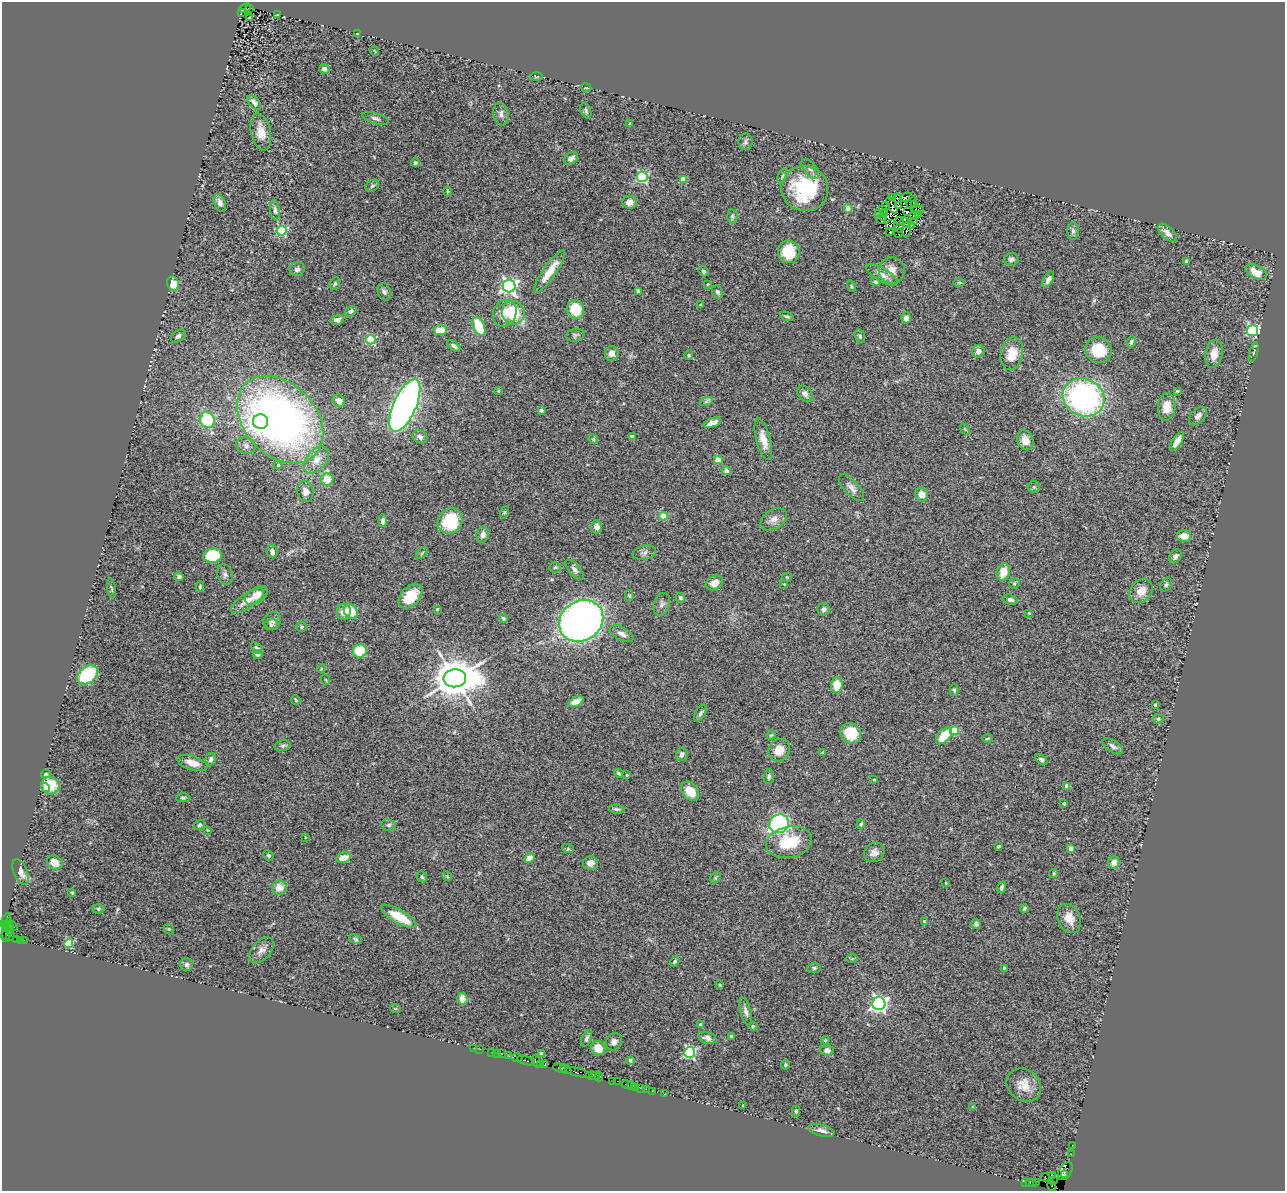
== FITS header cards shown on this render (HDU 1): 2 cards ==
NAXIS1  =                 1283
NAXIS2  =                 1189

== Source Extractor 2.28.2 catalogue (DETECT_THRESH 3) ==
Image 1283 x 1189 px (HDU 1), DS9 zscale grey, 1 PNG px = 1 image px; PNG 1287 x 1193 px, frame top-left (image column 1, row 1189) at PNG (2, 2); each listed source drawn as its Kron ellipse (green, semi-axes under 4 px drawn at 4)
Background 1.62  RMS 0.11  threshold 0.338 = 3 sigma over >= 5 px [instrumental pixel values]
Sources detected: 336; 8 with non-positive FLUX_AUTO (blend fragments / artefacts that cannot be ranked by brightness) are neither listed nor drawn; the other 328 listed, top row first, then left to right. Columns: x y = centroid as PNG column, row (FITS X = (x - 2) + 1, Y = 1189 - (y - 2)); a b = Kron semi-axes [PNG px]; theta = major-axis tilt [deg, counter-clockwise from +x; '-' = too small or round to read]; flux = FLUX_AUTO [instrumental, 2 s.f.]
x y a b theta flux
245 8 6 3 24 520
250 8 4 2 - 570
241 13 3 2 - 190
277 15 3 2 - 4.8
250 18 3 2 - 5.6
358 34 3 2 - 4.8
375 51 5 3 - 5.5
324 69 5 4 - 26
537 77 6 3 1 7.1
586 88 5 2 - 6.2
254 103 9 5 -49 27
586 111 8 5 -69 17
501 114 11 7 -79 37
375 118 13 5 -16 25
630 124 3 3 - 8
261 132 19 9 -78 90
745 142 8 7 - 21
571 158 7 5 33 44
415 163 4 4 - 13
810 169 12 6 -51 27
782 176 7 4 66 12
642 177 5 5 - 810
683 179 4 4 - 110
372 186 7 5 31 17
805 189 23 22 - 560
448 191 5 3 - 8.5
906 197 6 4 21 0.8
892 198 2 2 - 6.8
897 198 5 3 - 9.3
629 202 7 6 - 61
912 202 6 3 52 9
220 203 9 5 -69 31
892 205 9 2 -62 34
914 205 3 2 - 7
886 206 3 2 - 18
899 206 2 2 - 11
848 208 4 4 - 120
883 209 4 2 - 9.5
275 210 10 5 -83 23
918 210 6 2 13 13
907 211 3 2 - 10
884 213 2 2 - 9.6
878 214 3 2 - 5.7
919 215 3 2 - 42
732 216 7 5 88 16
914 216 4 3 - 11
884 217 3 2 - 4.7
881 219 5 2 - 3.9
900 221 3 2 - 4.4
905 222 5 2 - 3.4
914 222 3 2 - 12
891 225 5 2 - 0.55
912 226 3 2 - 3.7
900 228 4 2 - 3.5
907 230 7 2 84 19
282 231 5 5 - 700
1073 231 9 5 -89 22
890 232 4 3 - 33
898 233 4 2 - 25
1167 233 12 6 -41 47
789 252 11 11 - 280
1011 259 7 6 - 24
1187 261 4 3 - 25
297 269 8 7 - 25
892 270 13 13 - 78
550 271 25 6 55 130
703 271 5 4 - 16
1256 272 11 6 -26 130
882 275 18 6 -30 52
1048 280 9 4 63 28
875 282 5 4 - 15
959 282 6 4 0 7.9
173 284 7 6 - 95
335 284 6 5 - 12
708 284 3 3 - 7.3
509 286 6 6 - 2400
851 286 5 3 - 7.9
639 291 4 4 - 51
384 292 9 6 -69 21
718 292 7 5 -61 21
701 305 3 3 - 12
575 309 9 8 - 180
351 311 6 4 37 23
505 313 14 11 62 97
513 313 12 11 - 280
787 316 7 4 -20 12
906 318 5 4 - 35
337 320 6 4 14 32
479 326 10 5 -64 260
440 330 7 5 2 110
1253 331 5 5 - 960
575 335 9 6 12 18
178 336 8 5 37 19
860 336 7 5 -71 14
371 340 5 4 - 460
1131 342 6 4 67 17
454 346 7 4 -39 22
1098 350 13 13 - 260
978 351 6 6 - 32
1254 352 10 3 75 13
612 353 7 6 - 53
1012 354 16 11 79 150
1214 354 14 8 80 97
689 355 5 4 - 11
498 391 4 3 - 7
1177 391 3 3 - 7.4
805 394 9 6 -48 38
1084 397 21 18 -26 2100
339 401 7 5 -47 30
706 402 7 4 19 15
405 405 28 11 66 3600
1167 407 13 9 84 100
541 410 3 3 - 19
1198 416 11 7 47 34
207 420 8 7 - 420
280 420 50 36 -46 4200
261 422 7 7 - 4300
712 423 9 4 20 48
965 429 6 3 -53 8
420 437 8 6 -24 31
632 437 4 4 - 57
593 439 5 4 - 10
763 439 21 7 -75 88
1025 440 10 8 -68 85
1177 441 10 4 58 68
246 446 10 8 -16 31
316 460 16 10 49 82
718 460 4 4 - 160
278 465 4 4 - 11
726 471 4 4 - 33
327 479 6 6 - 110
1034 487 6 6 - 12
852 488 17 7 -48 45
305 491 10 8 -76 41
922 495 7 6 - 66
505 512 6 4 70 9.2
663 516 4 4 - 240
774 519 14 9 32 55
383 521 6 4 84 22
450 521 13 11 53 390
597 527 7 5 -86 38
483 535 8 6 78 39
1184 536 7 5 -3 84
272 551 6 5 - 30
422 553 7 3 45 8.9
644 553 12 7 13 30
213 556 9 7 9 340
1175 556 7 6 - 23
555 567 6 5 - 11
575 570 12 5 -51 28
1003 572 9 6 71 98
225 574 10 7 -71 26
179 577 5 4 - 19
787 577 4 4 - 7.6
714 583 9 7 28 57
1014 583 6 4 47 11
784 584 4 3 - 5.8
1166 585 7 5 62 15
200 587 5 4 - 9.2
111 588 10 3 -81 13
1141 591 13 10 47 86
256 595 13 7 32 86
629 595 5 4 - 10
410 596 14 9 47 170
680 598 5 4 - 21
1010 600 8 4 -15 22
247 601 19 7 33 91
662 604 11 8 69 30
437 609 4 3 - 5.8
824 609 6 6 - 20
351 611 8 6 -51 160
344 612 8 7 - 68
1029 613 3 3 - 5.8
504 618 5 4 - 11
272 620 9 8 - 39
581 621 23 20 34 4300
271 625 7 5 8 19
302 627 5 5 - 12
622 634 13 6 -28 39
257 648 7 4 -42 19
360 651 7 6 - 260
258 654 5 3 - 19
321 669 4 3 - 6.8
87 675 11 8 37 480
455 678 11 9 5 25000
326 680 5 3 - 5.9
837 685 8 6 87 130
954 690 6 4 -89 13
296 700 5 4 - 11
576 702 8 4 23 91
1155 704 3 3 - 10
700 713 9 5 60 19
1158 719 6 5 - 12
955 731 4 4 - 270
851 733 11 10 - 170
771 735 4 3 - 9
944 736 10 6 47 190
987 738 5 2 - 7.4
283 746 8 5 11 16
1113 746 12 5 -33 27
779 750 12 10 54 110
823 752 4 2 - 5
682 754 7 6 - 27
211 759 6 5 - 23
1041 760 7 4 -40 16
192 763 15 7 -17 85
618 773 4 4 - 13
46 774 5 4 - 13
627 775 3 3 - 7.2
769 777 7 5 86 17
874 780 3 2 - 7.3
50 786 9 9 - 200
1067 786 4 4 - 65
45 787 5 4 - 47
690 791 10 7 -53 120
183 798 7 4 0 14
1064 803 4 3 - 11
617 809 8 4 -9 14
779 824 10 9 - 1100
861 824 5 4 - 14
199 825 6 4 32 13
389 825 7 5 -10 17
208 830 4 4 - 6
305 837 3 2 - 4.6
789 842 23 15 12 270
998 846 4 2 - 8.4
1071 848 4 4 - 48
568 849 6 4 -18 9.8
874 852 11 9 40 40
268 855 5 5 - 13
343 858 7 5 14 90
529 858 5 4 - 79
55 862 8 6 -28 84
1114 862 6 5 - 52
591 863 7 7 - 45
20 872 13 6 -67 58
1054 873 4 4 - 12
447 876 5 4 - 8.1
422 877 6 5 - 12
715 878 6 4 47 11
946 883 3 3 - 6.3
1002 887 6 4 69 20
279 888 7 7 - 83
72 893 4 4 - 13
98 909 6 4 -3 14
1024 909 4 4 - 17
399 917 20 6 -29 220
1069 918 15 11 -66 93
6 921 7 4 75 250
924 921 3 3 - 8.1
976 924 5 4 - 21
5 925 4 3 - 280
10 926 3 2 - 110
14 927 2 2 - 58
169 929 5 4 - 9.4
7 930 12 5 79 330
6 936 5 3 - 170
10 936 5 4 - 72
17 939 4 3 - 27
355 939 7 4 -27 12
21 940 3 2 - 630
24 940 3 2 - 45
69 944 4 4 - 340
261 950 15 9 49 50
852 959 6 4 0 9.8
675 961 6 4 52 13
186 964 6 6 - 22
814 968 7 5 -2 16
1004 968 3 3 - 9.2
720 985 3 3 - 11
462 999 6 5 - 82
879 1004 6 6 - 2600
395 1008 5 3 - 8.3
746 1011 14 5 -75 32
701 1024 3 3 - 33
753 1026 4 4 - 9
731 1037 3 3 - 18
586 1038 9 5 67 18
707 1038 9 5 -15 34
825 1040 4 4 - 7.8
614 1042 9 8 - 32
473 1048 2 2 - 3.8
598 1048 7 7 - 84
480 1049 3 2 - 28
827 1050 6 5 - 26
492 1052 3 2 - 140
690 1052 5 5 - 1000
497 1053 2 2 - 34
501 1054 3 3 - 170
542 1054 4 4 - 28
509 1056 2 2 - 45
517 1058 6 3 -4 340
526 1060 9 3 -16 610
630 1060 4 4 - 19
536 1061 6 3 -64 290
540 1064 4 3 - 150
545 1064 4 3 - 250
785 1065 5 4 - 10
560 1068 7 3 -21 420
566 1069 6 4 -30 130
579 1073 14 3 -13 850
593 1076 7 4 -5 250
599 1077 4 3 - 170
613 1081 2 2 - 26
617 1081 3 2 - 100
627 1084 5 3 - 280
1024 1085 18 15 -40 120
631 1086 3 3 - 190
635 1087 3 2 - 120
640 1088 2 2 - 130
646 1089 2 2 - 22
653 1091 3 2 - 180
664 1094 2 2 - 41
743 1105 3 3 - 7.5
973 1107 4 3 - 17
796 1111 5 4 - 13
821 1131 13 5 -14 35
1073 1145 3 2 - 16
1071 1154 2 2 - 31
1065 1171 10 6 57 680
1065 1175 3 2 - 120
1053 1176 2 2 - 80
1045 1177 4 3 - 110
1053 1180 3 2 - 10
1025 1182 3 2 - 54
1031 1183 5 2 - 150
1036 1183 2 2 - 120
1052 1185 5 3 - 98
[8 non-positive-flux detections neither listed nor drawn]